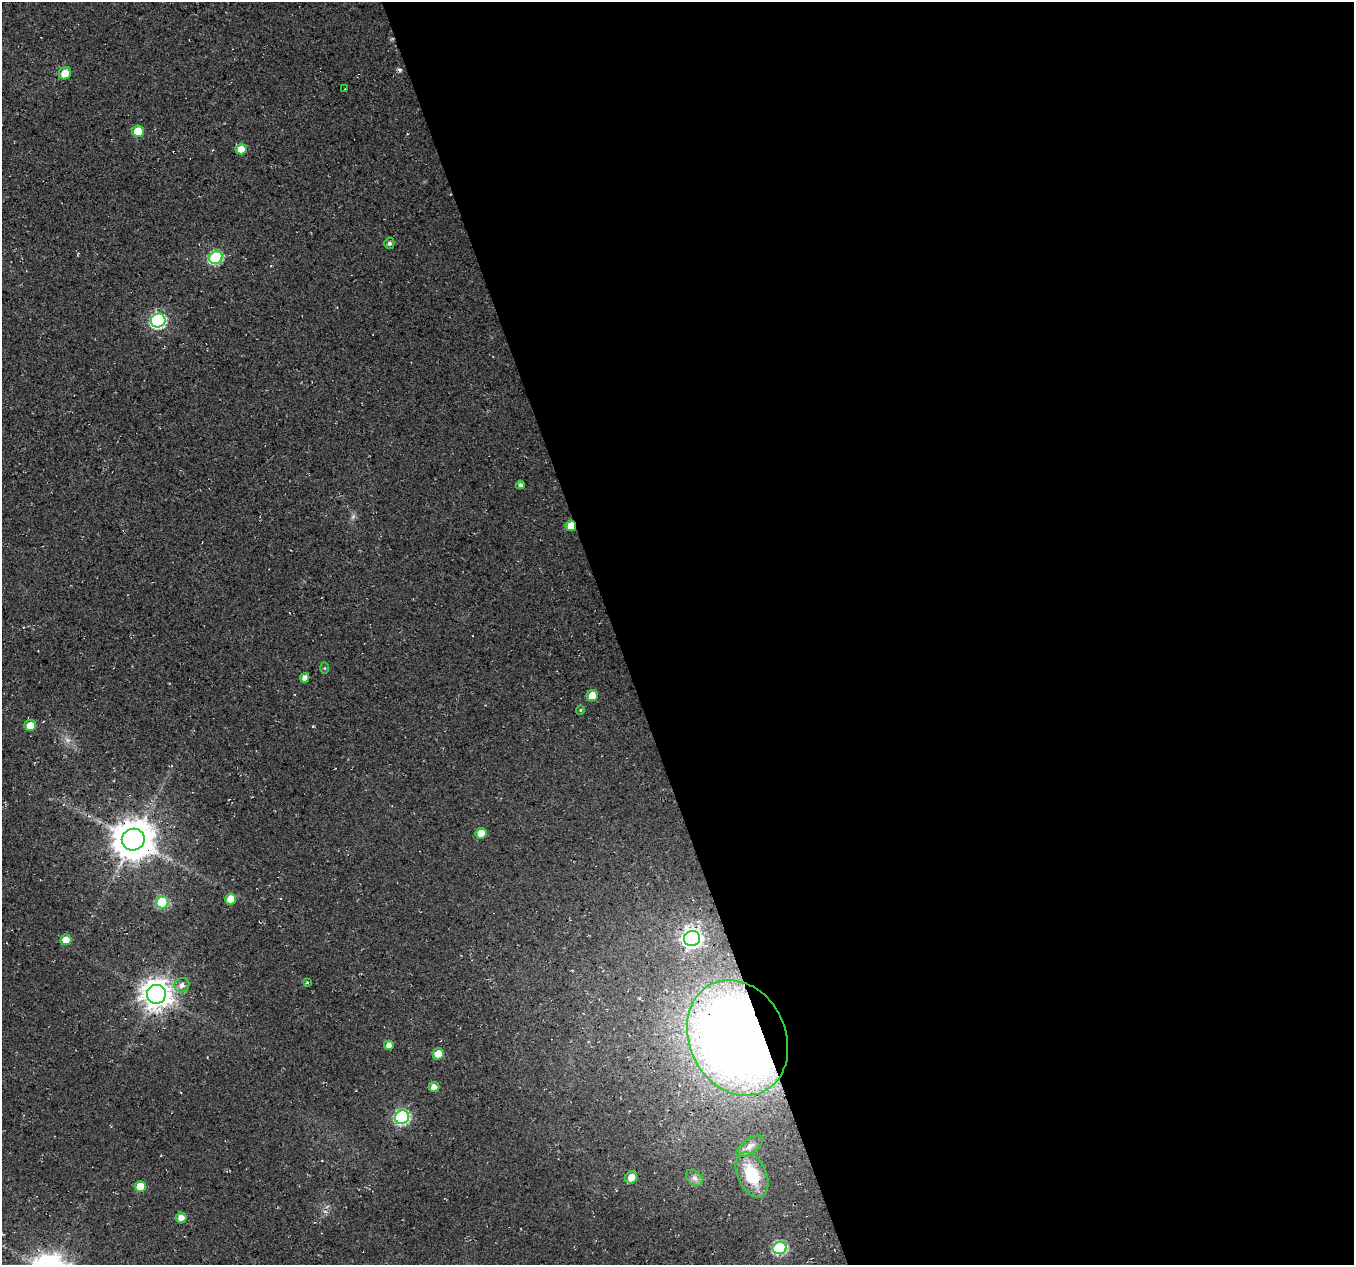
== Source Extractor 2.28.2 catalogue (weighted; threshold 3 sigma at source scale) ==
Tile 8 of 4 x 4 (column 4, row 2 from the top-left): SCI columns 4057-5408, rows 2643-3905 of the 5408 x 5234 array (HDU 1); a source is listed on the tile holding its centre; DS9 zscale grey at full resolution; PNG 1356 x 1267 px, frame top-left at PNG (2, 2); each listed source drawn as its Kron ellipse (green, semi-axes under 4 px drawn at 4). Shown black and unused: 55% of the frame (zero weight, under 3 of 4 exposures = <1% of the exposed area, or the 3 px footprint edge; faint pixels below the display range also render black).
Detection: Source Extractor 2.28.2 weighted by HDU 2 'WHT'; one run over the whole footprint, this tile lists its part. Background 0.0181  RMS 0.0054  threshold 0.0244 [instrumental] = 3 sigma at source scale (4.5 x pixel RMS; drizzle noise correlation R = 1.50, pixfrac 1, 0.0396/0.0396 arcsec/px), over >= 5 px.
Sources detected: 37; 1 too faint to see at this stretch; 1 cosmic-ray / hot-pixel residue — neither listed nor drawn; the other 35 listed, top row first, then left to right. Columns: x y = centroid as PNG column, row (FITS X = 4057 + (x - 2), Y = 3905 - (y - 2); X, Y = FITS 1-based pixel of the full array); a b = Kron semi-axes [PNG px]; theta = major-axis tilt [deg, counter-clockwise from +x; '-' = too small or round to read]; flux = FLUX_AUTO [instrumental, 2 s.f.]
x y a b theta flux
65 73 6 5 - 7.5
345 89 2 2 - 0.47
138 131 6 5 - 11
241 149 5 5 - 5.9
389 243 5 5 - 1.5
216 257 7 6 - 61
158 320 7 7 - 96
520 485 4 4 - 2.2
571 526 5 5 - 8.1
325 668 5 4 - 0.59
305 678 4 4 - 3.4
592 696 5 5 - 8.5
580 710 5 4 - 0.56
30 726 6 5 - 6.9
481 833 5 5 - 8
133 839 11 11 - 1600
231 899 5 5 - 8.3
162 902 6 6 - 38
692 938 8 7 - 280
66 940 5 5 - 5.6
307 982 4 3 - 0.62
182 985 8 7 - 3.1
156 994 9 9 - 760
737 1038 60 48 -64 680
389 1045 5 4 - 3.7
438 1054 5 5 - 7
434 1087 5 5 - 3.3
402 1117 7 6 - 91
750 1146 16 7 35 3.4
752 1175 24 14 -66 22
631 1177 6 5 - 5.6
694 1178 10 6 -40 2.2
140 1186 5 5 - 11
181 1218 5 5 - 4
780 1248 7 6 - 63
Overlapping masked pixels (flux is a lower limit): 3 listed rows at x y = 571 526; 133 839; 737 1038